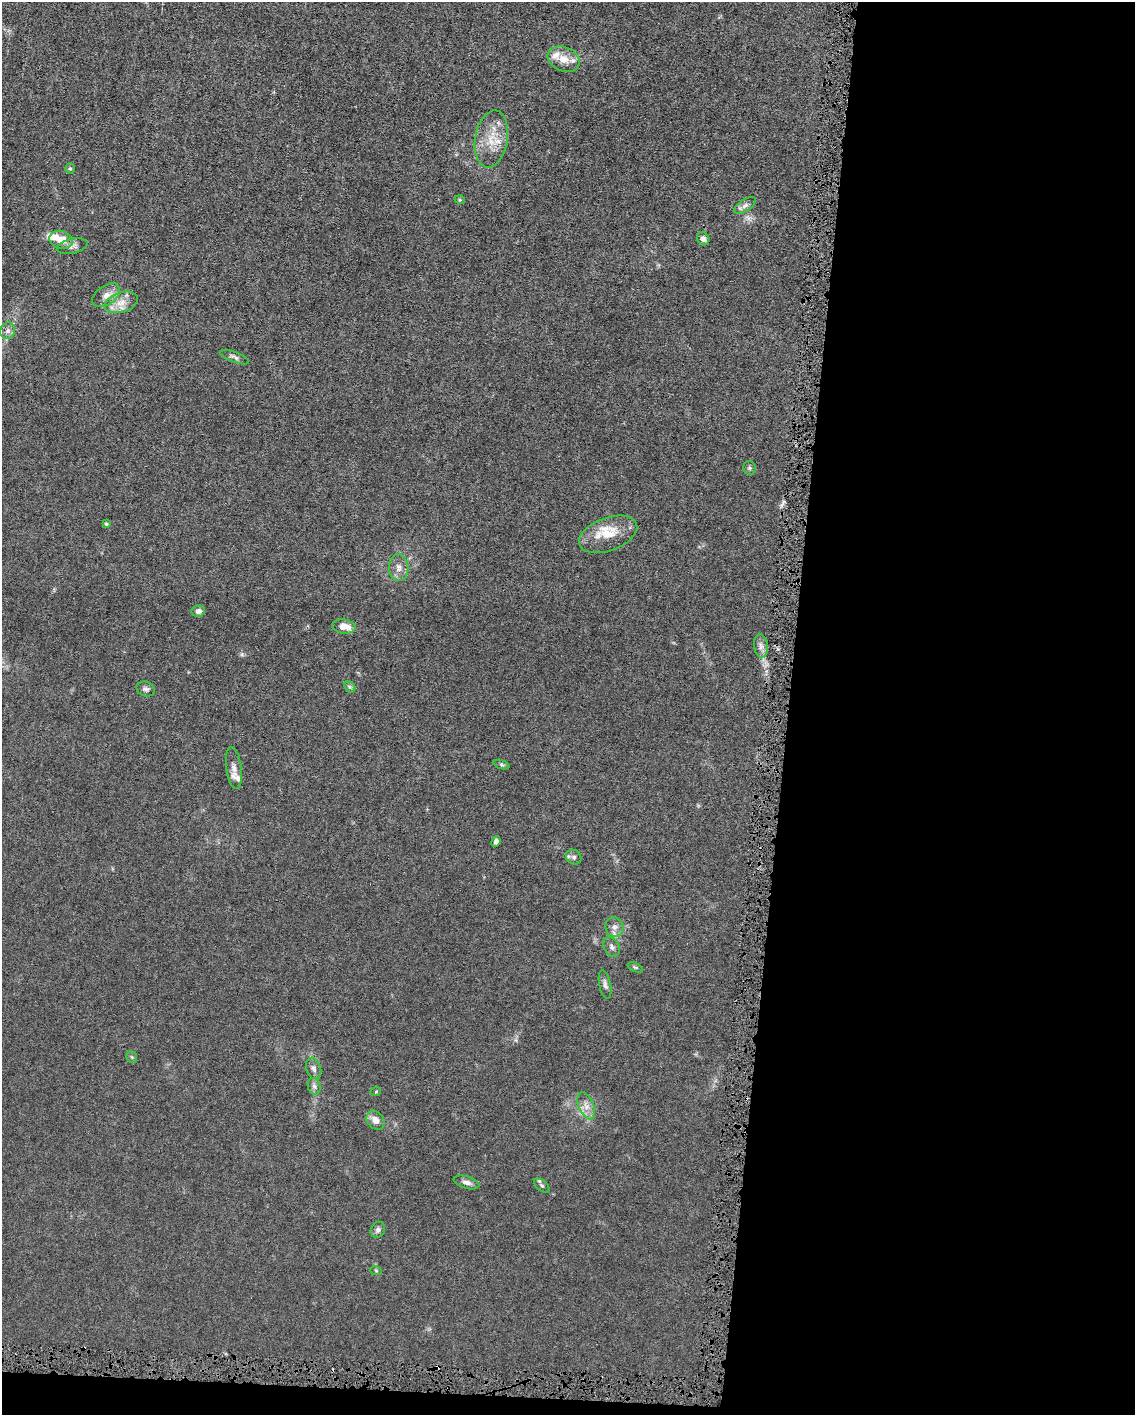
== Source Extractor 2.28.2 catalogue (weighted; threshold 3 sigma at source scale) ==
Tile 12 of 4 x 3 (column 4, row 3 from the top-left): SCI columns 3399-4531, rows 112-1524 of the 4531 x 4566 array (HDU 1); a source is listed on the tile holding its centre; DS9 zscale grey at full resolution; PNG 1137 x 1417 px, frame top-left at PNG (2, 2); each listed source drawn as its Kron ellipse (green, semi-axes under 4 px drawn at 4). Shown black and unused: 32% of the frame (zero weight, under 4 of 8 exposures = <1% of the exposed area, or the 3 px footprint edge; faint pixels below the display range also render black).
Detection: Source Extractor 2.28.2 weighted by HDU 2 'WHT'; one run over the whole footprint, this tile lists its part. Background 0.0155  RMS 0.0023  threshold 0.00928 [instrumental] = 3 sigma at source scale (4.09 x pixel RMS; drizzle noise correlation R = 1.36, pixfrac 0.8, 0.05/0.05 arcsec/px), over >= 5 px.
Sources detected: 46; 2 cosmic-ray / hot-pixel residue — neither listed nor drawn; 5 inside a brighter listed object's ellipse — not listed separately; the other 39 listed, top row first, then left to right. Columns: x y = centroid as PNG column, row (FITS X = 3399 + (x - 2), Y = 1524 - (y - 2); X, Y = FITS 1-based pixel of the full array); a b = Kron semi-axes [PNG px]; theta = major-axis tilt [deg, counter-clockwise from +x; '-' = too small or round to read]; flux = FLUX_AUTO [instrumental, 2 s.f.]
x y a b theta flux
564 59 17 12 -24 2.9
491 139 29 16 80 5.4
70 169 5 5 - 0.3
460 200 5 3 - 0.21
745 205 12 5 34 0.89
703 239 7 6 - 0.78
61 240 12 9 -17 2.5
72 246 15 7 12 0.98
106 295 15 9 35 1.7
121 302 17 10 18 2.3
8 331 8 7 - 0.84
234 357 15 5 -21 0.69
749 468 7 6 - 0.4
106 524 4 3 - 0.28
608 534 30 16 20 5.2
399 568 13 9 -85 1.5
198 611 7 5 10 0.81
344 626 11 7 -8 2.5
761 646 12 7 -83 1.1
350 687 6 4 -44 0.33
146 689 9 7 -21 0.68
502 765 8 3 -19 0.36
234 768 21 7 -82 1.5
496 841 6 4 67 0.57
574 857 8 7 - 0.67
614 927 10 9 - 1.2
612 947 10 7 -59 0.79
635 967 8 4 -23 0.34
605 985 15 5 -78 0.81
132 1057 6 5 - 0.36
314 1068 11 7 -71 0.89
314 1086 8 6 -73 0.7
376 1091 5 3 - 0.21
586 1106 14 7 -66 1.6
375 1120 10 8 -52 1.6
467 1182 13 6 -16 0.9
542 1185 9 5 -40 0.47
378 1230 8 7 - 0.61
376 1271 6 3 -20 0.22